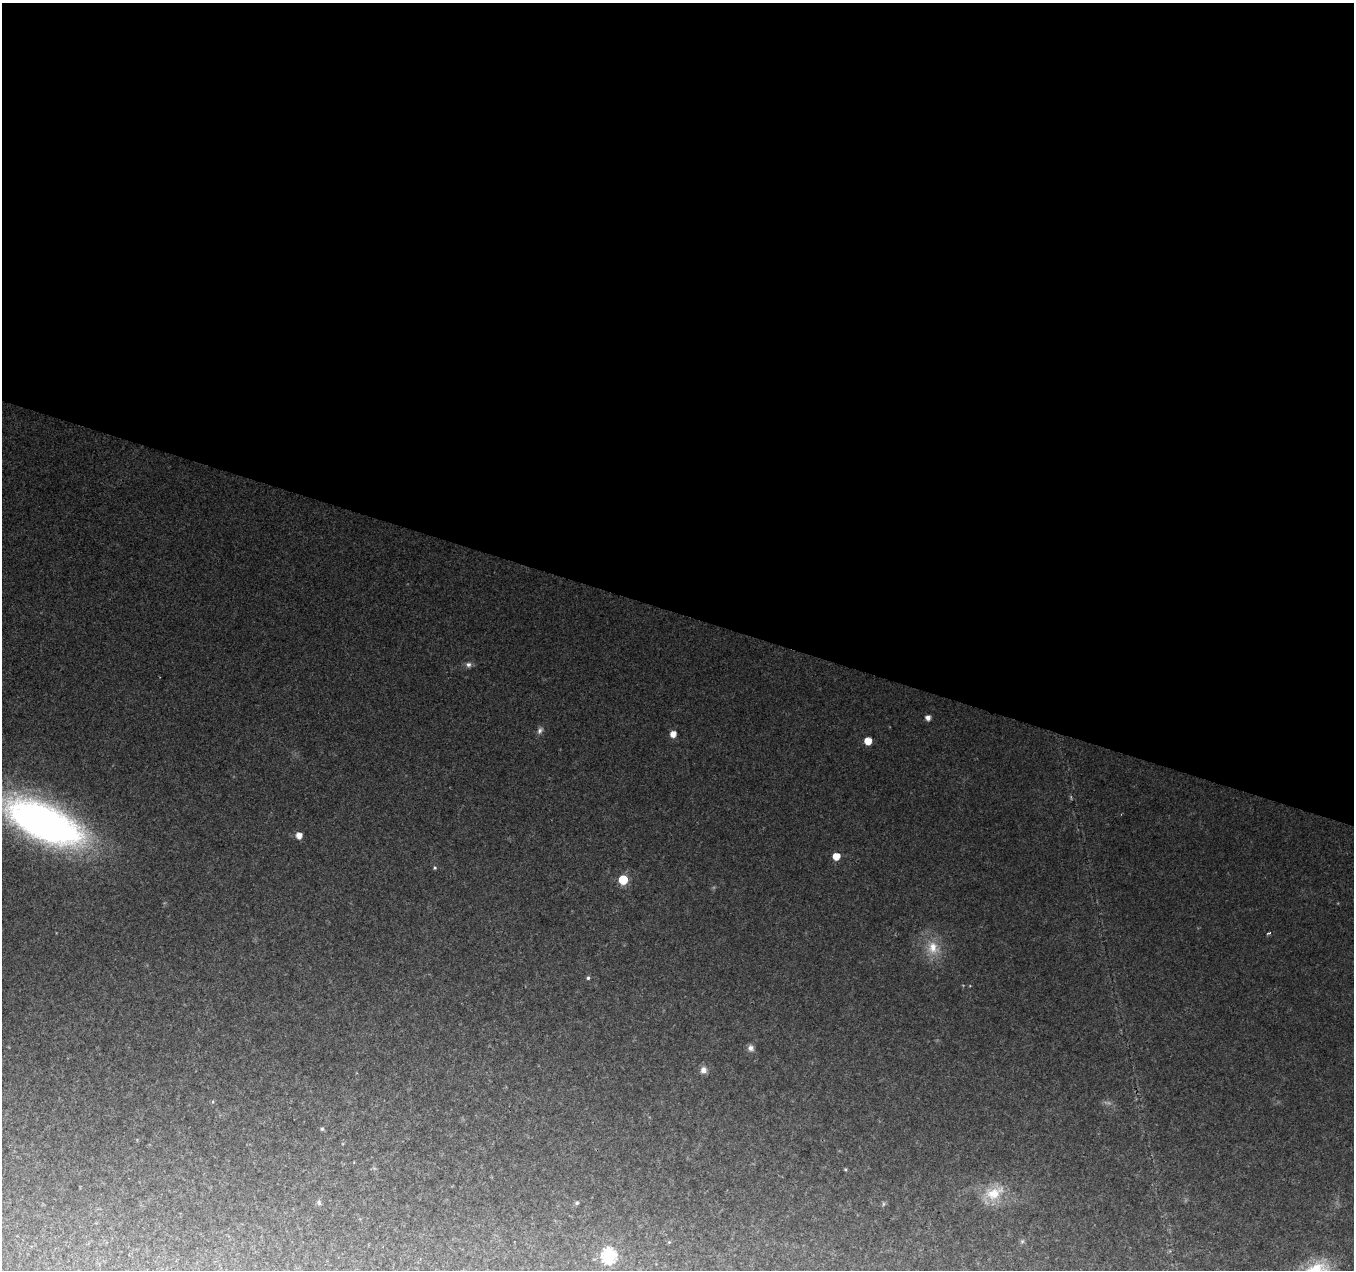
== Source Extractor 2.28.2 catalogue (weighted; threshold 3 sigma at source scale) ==
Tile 3 of 4 x 4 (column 3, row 1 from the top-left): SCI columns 2712-4063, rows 4085-5352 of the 5415 x 5566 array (HDU 1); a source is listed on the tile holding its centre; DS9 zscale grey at full resolution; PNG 1356 x 1272 px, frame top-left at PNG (2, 3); no overlay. Shown black and unused: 48% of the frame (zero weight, under 2 of 3 exposures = <1% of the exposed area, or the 3 px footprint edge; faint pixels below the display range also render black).
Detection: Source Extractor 2.28.2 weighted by HDU 2 'WHT'; one run over the whole footprint, this tile lists its part. Background 0.0481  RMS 0.0066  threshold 0.0298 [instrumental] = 3 sigma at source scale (4.5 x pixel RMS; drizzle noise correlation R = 1.50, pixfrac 1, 0.0396/0.0396 arcsec/px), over >= 5 px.
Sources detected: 21; all 21 listed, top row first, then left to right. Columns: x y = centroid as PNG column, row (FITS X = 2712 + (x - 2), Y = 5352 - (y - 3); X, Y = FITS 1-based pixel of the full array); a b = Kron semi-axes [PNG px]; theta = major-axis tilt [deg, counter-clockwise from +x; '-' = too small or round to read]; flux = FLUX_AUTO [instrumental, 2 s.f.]
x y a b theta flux
468 665 7 7 - 1.9
928 718 5 5 - 3.2
540 730 8 6 61 1.8
673 734 5 5 - 5.4
868 741 5 5 - 9.5
43 822 85 36 -25 240
299 835 5 5 - 5.5
836 856 5 5 - 9.9
435 868 4 4 - 0.77
623 880 6 5 - 26
933 947 18 12 -87 10
588 978 5 4 - 0.99
751 1048 8 7 - 2.4
703 1070 9 8 - 3.1
322 1129 5 4 - 0.84
845 1169 5 3 - 0.64
994 1193 24 15 22 15
319 1202 7 4 -71 1.2
577 1203 5 5 - 0.87
609 1256 7 6 - 94
1316 1270 30 19 29 24
Isophote crosses this tile's border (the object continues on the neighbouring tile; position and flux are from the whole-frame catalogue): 1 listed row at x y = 1316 1270